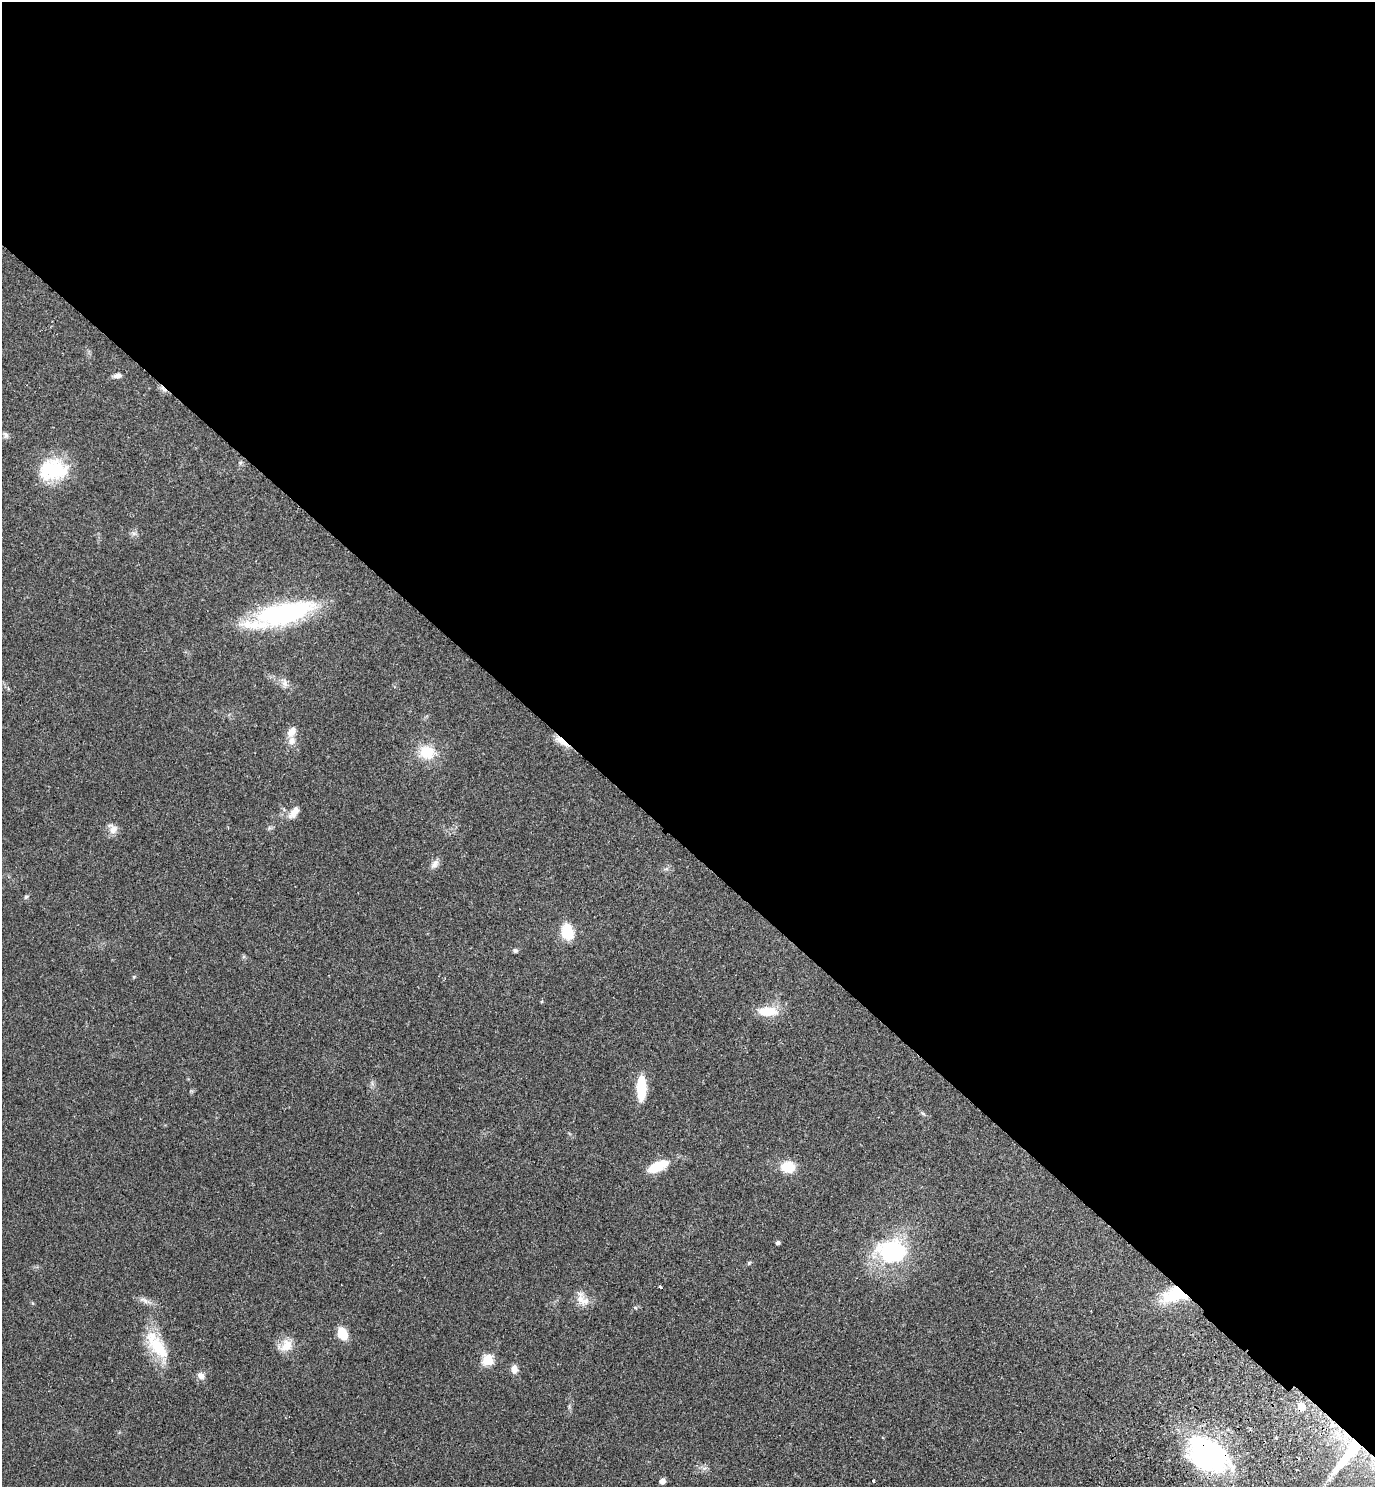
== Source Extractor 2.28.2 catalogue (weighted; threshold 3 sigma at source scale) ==
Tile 3 of 4 x 4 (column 3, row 1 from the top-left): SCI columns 2952-4324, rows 4499-5983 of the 6042 x 6022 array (HDU 1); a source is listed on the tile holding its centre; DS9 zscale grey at full resolution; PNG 1377 x 1489 px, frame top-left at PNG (2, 2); no overlay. Shown black and unused: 57% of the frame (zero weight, under 2 of 3 exposures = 3% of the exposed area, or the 3 px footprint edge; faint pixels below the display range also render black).
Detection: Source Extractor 2.28.2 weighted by HDU 2 'WHT'; one run over the whole footprint, this tile lists its part. Background 0.0878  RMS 0.008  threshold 0.036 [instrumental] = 3 sigma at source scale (4.5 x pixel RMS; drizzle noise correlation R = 1.50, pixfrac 1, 0.05/0.05 arcsec/px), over >= 5 px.
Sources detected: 43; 1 inside a brighter object's white glare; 1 cosmic-ray / hot-pixel residue — not listed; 2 inside a brighter listed object's ellipse — not listed separately; the other 39 listed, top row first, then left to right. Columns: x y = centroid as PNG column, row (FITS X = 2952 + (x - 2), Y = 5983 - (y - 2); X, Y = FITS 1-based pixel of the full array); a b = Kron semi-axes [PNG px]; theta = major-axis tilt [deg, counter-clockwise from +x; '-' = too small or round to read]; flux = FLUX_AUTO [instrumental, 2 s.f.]
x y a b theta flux
117 375 11 6 13 3.2
5 435 9 7 -88 2.2
240 463 6 4 47 1.2
53 470 34 24 6 42
134 533 7 4 0 1.7
283 613 60 21 12 120
285 683 12 8 -78 4
292 731 15 9 62 6.2
561 741 24 7 -34 7.2
427 752 21 19 -14 20
294 812 17 8 53 6.9
113 829 15 11 -57 5.5
434 864 13 8 55 4
26 897 6 4 66 1.2
567 932 13 10 -77 26
515 950 6 5 - 1.5
768 1011 23 10 0 17
641 1088 25 9 89 28
655 1167 24 11 23 18
788 1167 12 10 -1 21
778 1242 4 4 - 2.1
891 1252 38 29 2 73
749 1263 6 4 48 0.96
660 1287 3 2 - 1.2
1175 1295 29 15 13 35
582 1299 21 13 -58 8.8
144 1300 15 6 -24 4.1
342 1333 12 8 -64 15
286 1346 18 13 46 11
158 1348 38 18 -50 31
488 1360 6 6 - 52
514 1369 11 7 -84 4.7
201 1375 9 8 - 4.2
1301 1407 6 5 - 14
1332 1425 8 6 -90 3.6
1208 1454 47 33 -33 140
1349 1454 52 11 51 41
662 1481 6 6 - 3.6
873 1481 3 3 - 3.9
Overlapping masked pixels (flux is a lower limit): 5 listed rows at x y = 561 741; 1175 1295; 1301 1407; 1208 1454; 1349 1454